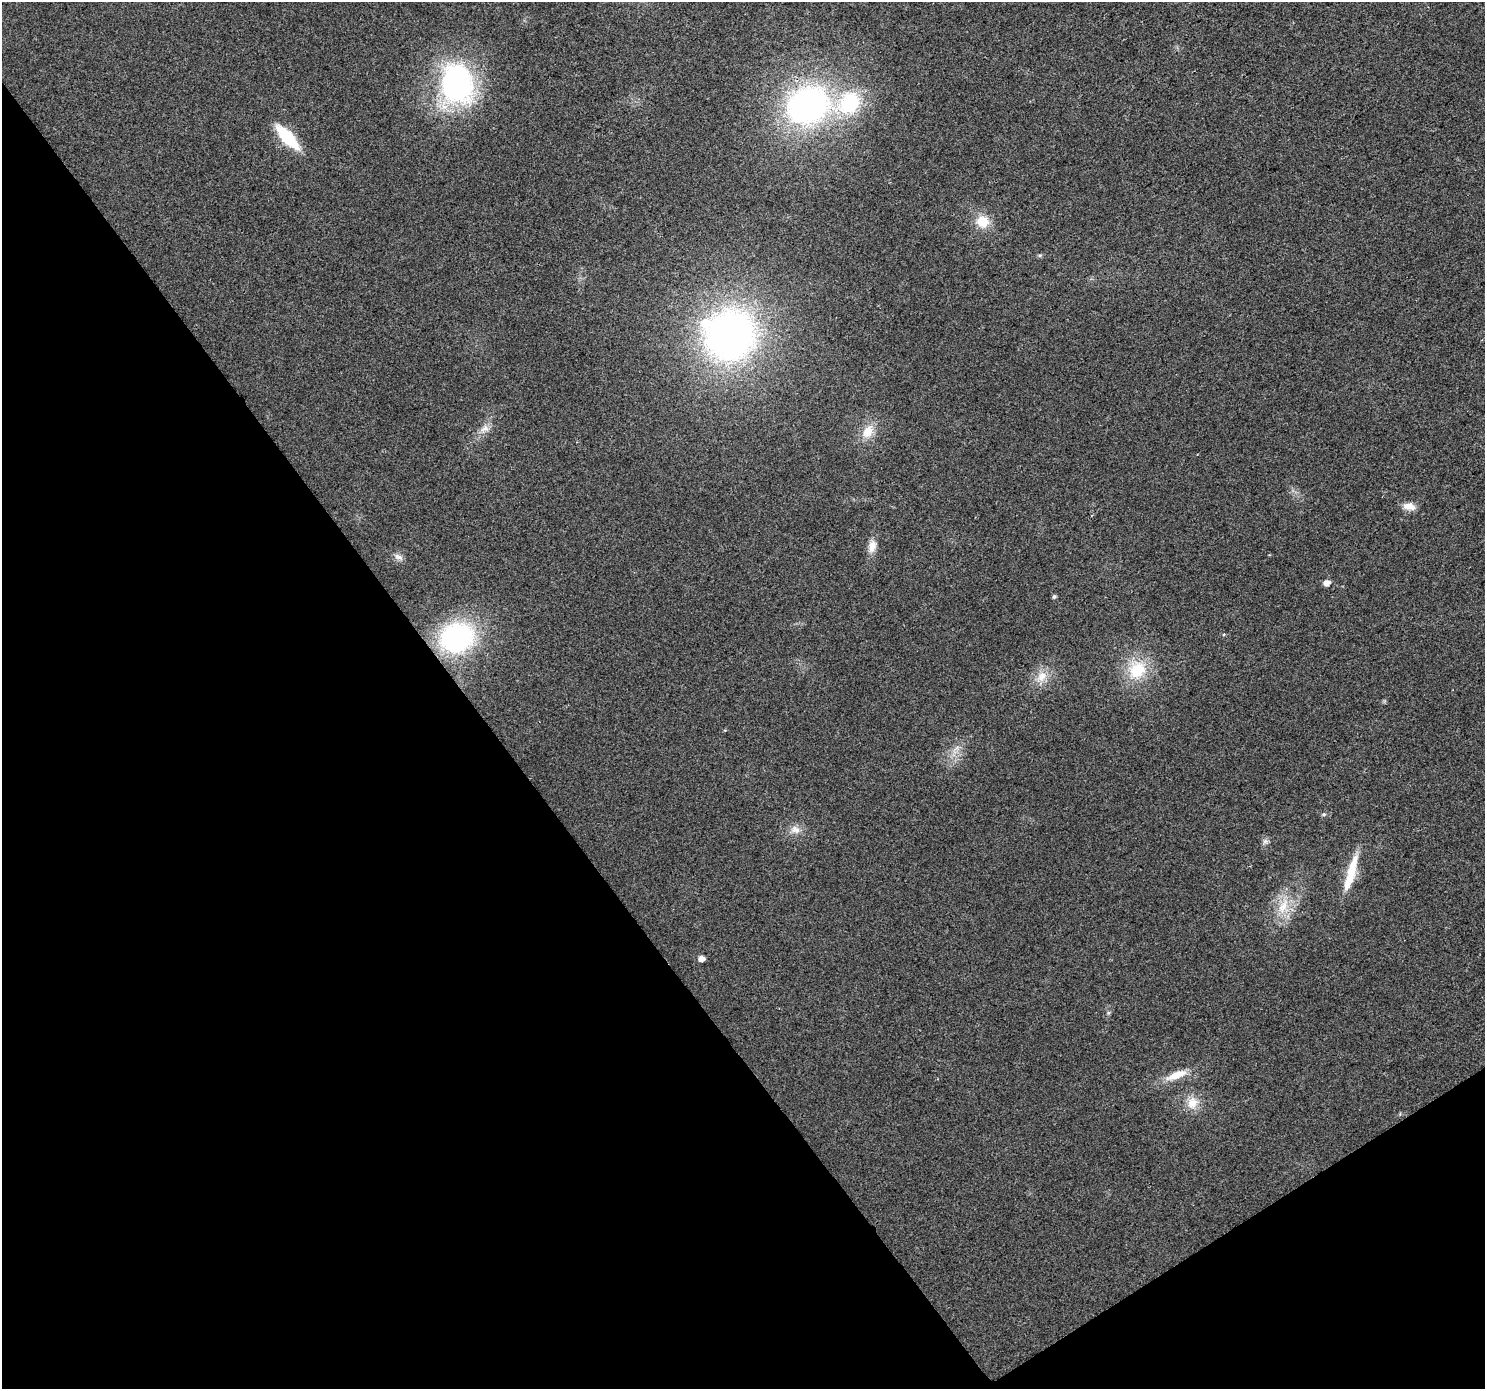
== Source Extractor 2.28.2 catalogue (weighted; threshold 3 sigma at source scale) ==
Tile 14 of 4 x 4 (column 2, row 4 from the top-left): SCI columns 1488-2970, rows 189-1575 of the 5937 x 5861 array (HDU 1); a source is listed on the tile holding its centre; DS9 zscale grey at full resolution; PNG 1487 x 1391 px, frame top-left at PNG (2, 2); no overlay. Shown black and unused: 35% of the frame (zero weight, under 2 of 3 exposures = <1% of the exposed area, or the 3 px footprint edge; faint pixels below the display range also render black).
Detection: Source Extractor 2.28.2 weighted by HDU 2 'WHT'; one run over the whole footprint, this tile lists its part. Background 0.031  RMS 0.0063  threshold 0.0284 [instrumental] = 3 sigma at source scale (4.5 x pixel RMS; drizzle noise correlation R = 1.50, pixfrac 1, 0.0396/0.0396 arcsec/px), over >= 5 px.
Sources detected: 30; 1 inside a brighter object's white glare — not listed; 2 inside a brighter listed object's ellipse — not listed separately; the other 27 listed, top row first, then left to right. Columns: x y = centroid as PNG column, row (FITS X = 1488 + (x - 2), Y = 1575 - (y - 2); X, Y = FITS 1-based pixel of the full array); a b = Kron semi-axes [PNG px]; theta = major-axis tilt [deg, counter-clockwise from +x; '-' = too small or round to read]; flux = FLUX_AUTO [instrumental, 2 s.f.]
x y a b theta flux
457 84 38 29 -80 140
808 105 44 36 27 180
287 137 25 10 -46 36
982 221 17 15 -20 11
1040 255 6 4 18 0.89
730 335 46 43 52 290
484 428 14 8 31 4.5
868 431 20 14 62 10
1409 506 16 9 -10 5.4
872 546 17 10 76 6
398 557 13 7 -21 2.9
1327 583 6 5 - 4.6
1054 596 5 4 - 1.2
1224 634 4 4 - 1
457 638 30 24 21 110
1137 670 22 19 53 26
1042 676 17 13 53 8.8
956 748 9 3 45 1.8
1324 814 6 4 18 0.86
795 830 14 10 -25 5
1265 841 8 7 - 2
1352 870 47 12 75 18
1283 906 27 11 64 14
702 958 5 5 - 4.1
1108 1013 6 4 72 0.95
1176 1075 31 10 21 11
1192 1103 18 15 76 9.5